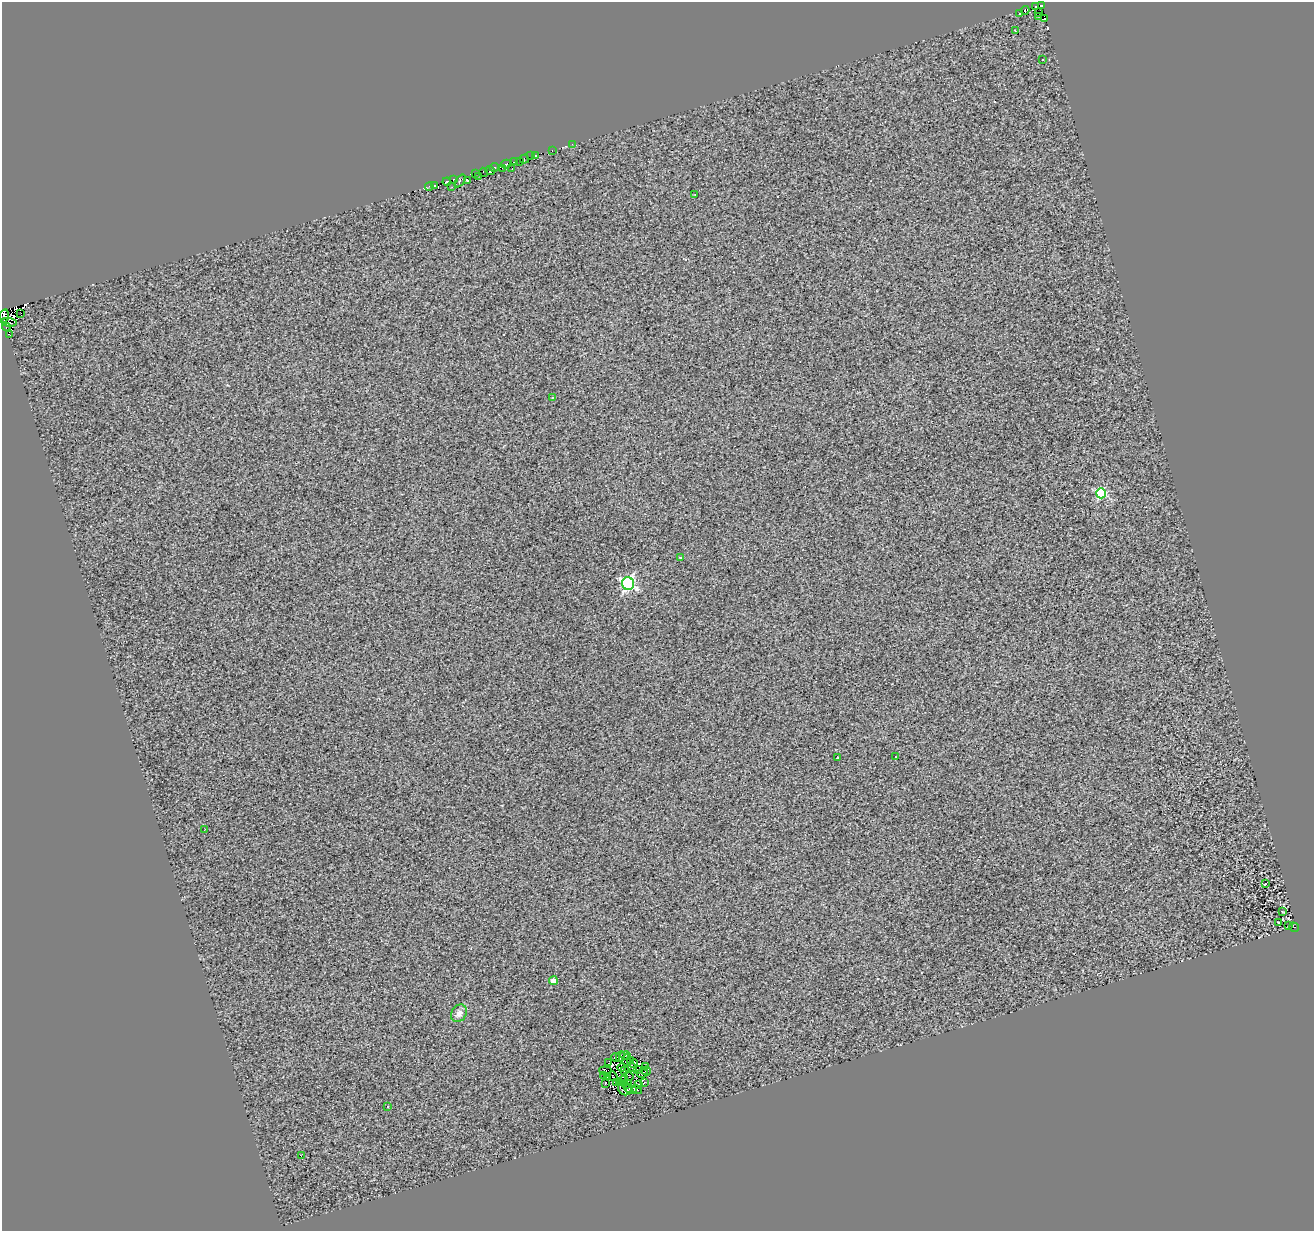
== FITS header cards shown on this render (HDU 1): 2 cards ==
NAXIS1  =                 1312
NAXIS2  =                 1229

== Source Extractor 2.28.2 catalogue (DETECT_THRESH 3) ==
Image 1312 x 1229 px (HDU 1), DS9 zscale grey, 1 PNG px = 1 image px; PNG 1316 x 1233 px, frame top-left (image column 1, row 1229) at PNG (2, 2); each listed source drawn as its Kron ellipse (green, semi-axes under 4 px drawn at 4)
Background 0.117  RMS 1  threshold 3.12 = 3 sigma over >= 5 px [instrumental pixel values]
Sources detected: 91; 9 with non-positive FLUX_AUTO (blend fragments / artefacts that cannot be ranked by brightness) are neither listed nor drawn; the other 82 listed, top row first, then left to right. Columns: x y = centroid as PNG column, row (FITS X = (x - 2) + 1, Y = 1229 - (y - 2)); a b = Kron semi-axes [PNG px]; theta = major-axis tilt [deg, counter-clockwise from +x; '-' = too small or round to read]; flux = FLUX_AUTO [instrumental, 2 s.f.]
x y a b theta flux
1041 5 4 2 - 300
1036 6 3 2 - 180
1025 10 4 4 - 200
1038 13 3 2 - 79
1020 14 2 2 - 39
1039 16 2 2 - 130
1045 19 2 2 - 67
1015 31 3 2 - 86
1043 60 2 2 - 50
572 144 2 2 - 39
552 150 2 2 - 36
536 155 3 2 - 94
531 156 2 2 - 64
524 159 5 4 - 1800
515 162 4 3 - 840
520 162 3 2 - 64
506 164 5 3 - 760
494 167 5 3 - 180
503 168 3 2 - 330
512 169 2 2 - 54
490 170 5 4 - 700
484 172 5 2 - 46
475 174 3 2 - 310
478 176 3 2 - 140
454 179 3 3 - 270
460 181 7 3 52 540
467 181 4 3 - 450
447 182 4 3 - 440
434 185 2 2 - 14
429 186 4 3 - 220
452 187 2 2 - 40
695 195 2 2 - 45
21 313 3 2 - 220
4 316 7 4 75 1500
9 322 8 2 -6 190
6 327 4 2 - 95
9 334 3 2 - 160
552 397 3 3 - 160
1101 493 5 5 - 5900
680 558 4 3 - 63
628 584 6 6 - 13000
895 757 3 2 - 88
838 758 3 2 - 66
204 830 2 2 - 48
1266 884 3 3 - 140
1282 912 3 2 - 86
1279 923 3 2 - 81
1289 925 3 2 - 79
1294 927 5 2 - 55
553 981 4 4 - 920
459 1013 9 7 59 410
625 1056 5 2 - 31
616 1057 4 3 - 250
620 1057 5 2 - 72
626 1060 6 3 87 2.5
630 1060 4 3 - 120
609 1063 2 2 - 28
634 1064 4 3 - 100
645 1066 4 2 - 58
632 1067 5 3 - 170
622 1068 4 2 - 35
637 1069 2 2 - 34
624 1070 3 2 - 61
605 1071 6 3 -5 110
646 1071 4 2 - 110
642 1073 5 2 - 77
604 1075 3 2 - 65
613 1076 5 2 - 55
629 1076 5 2 - 49
608 1077 2 2 - 55
623 1080 6 2 40 150
616 1082 3 2 - 54
620 1082 4 3 - 190
644 1082 2 2 - 55
605 1084 2 2 - 76
626 1084 5 2 - 110
638 1084 3 2 - 93
625 1089 7 6 - 24
631 1089 6 3 -19 57
637 1090 5 2 - 110
387 1107 3 3 - 110
301 1156 3 2 - 70
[9 non-positive-flux detections neither listed nor drawn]